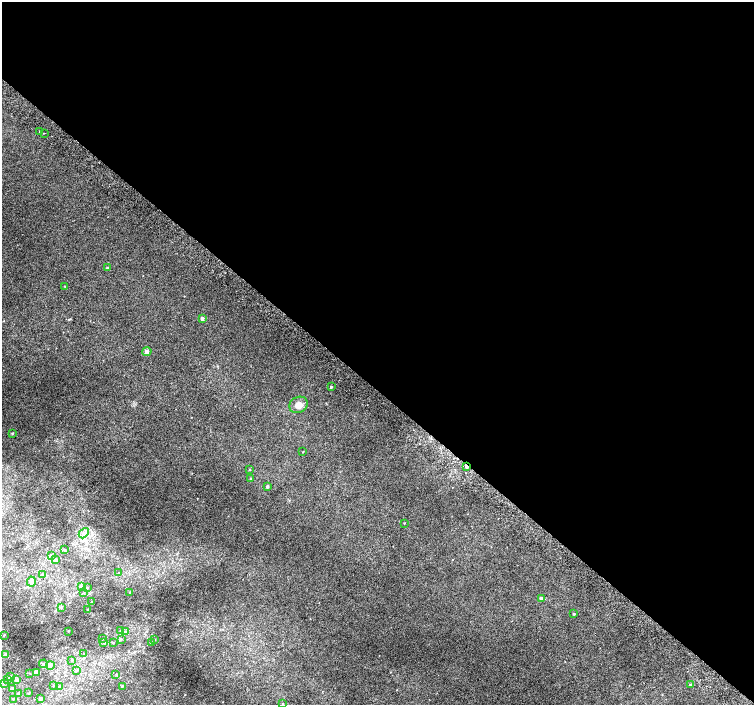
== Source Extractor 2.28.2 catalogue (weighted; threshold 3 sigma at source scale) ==
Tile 3 of 4 x 4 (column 3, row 1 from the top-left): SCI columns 3040-4542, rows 4487-5892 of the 6074 x 6091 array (HDU 1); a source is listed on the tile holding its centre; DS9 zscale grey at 2 x 2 block average (1 PNG px = mean of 2 x 2 image px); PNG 756 x 707 px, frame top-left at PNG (2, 2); each listed source drawn as its Kron ellipse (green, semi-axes under 4 px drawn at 4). Shown black and unused: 55% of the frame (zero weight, under 2 of 3 exposures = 2% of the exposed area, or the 3 px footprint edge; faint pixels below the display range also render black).
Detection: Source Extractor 2.28.2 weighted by HDU 2 'WHT'; one run over the whole footprint, this tile lists its part. Background 0.0071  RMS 0.0071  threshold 0.032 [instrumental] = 3 sigma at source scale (4.5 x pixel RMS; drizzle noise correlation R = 1.50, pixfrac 1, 0.0396/0.0396 arcsec/px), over >= 5 px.
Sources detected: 69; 2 cosmic-ray / hot-pixel residue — neither listed nor drawn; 3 inside a brighter listed object's ellipse — not listed separately; the other 64 listed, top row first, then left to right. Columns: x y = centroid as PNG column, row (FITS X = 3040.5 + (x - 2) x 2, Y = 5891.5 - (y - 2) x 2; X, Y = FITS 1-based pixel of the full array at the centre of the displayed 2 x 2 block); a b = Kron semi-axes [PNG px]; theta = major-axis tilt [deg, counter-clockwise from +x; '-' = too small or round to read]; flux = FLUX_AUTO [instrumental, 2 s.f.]
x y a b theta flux
40 131 2 2 - 2.9
44 133 2 2 - 0.65
107 268 2 2 - 2.3
64 286 2 2 - 0.67
202 318 2 2 - 7.2
147 351 4 4 - 4.9
331 387 2 2 - 2.4
298 405 9 8 - 12
12 433 3 2 - 1.3
303 452 2 2 - 0.81
466 466 3 2 - 4.5
250 469 2 2 - 0.99
250 478 2 2 - 1.4
267 486 3 2 - 3.6
404 523 2 2 - 1.1
84 533 6 4 48 4.9
64 550 3 2 - 1.8
51 555 2 2 - 0.97
55 560 3 3 - 4.1
119 573 3 2 - 1.2
43 575 3 3 - 1.5
31 581 5 4 - 7.1
81 587 3 3 - 3.2
87 587 3 2 - 0.95
130 592 2 2 - 1.1
84 593 2 2 - 0.74
541 598 3 2 - 12
92 602 2 2 - 1.8
61 607 3 3 - 1.7
87 609 2 2 - 0.6
574 614 2 2 - 1.9
68 631 2 2 - 0.67
120 631 3 2 - 1.1
125 632 3 3 - 1.7
4 635 3 2 - 1.2
102 639 2 2 - 0.75
121 639 3 2 - 1.2
155 639 2 2 - 1.2
151 642 3 2 - 1.2
104 643 3 3 - 1.8
113 643 3 2 - 0.93
5 654 3 2 - 2.2
84 654 2 2 - 1.4
72 660 3 2 - 1.6
44 664 4 3 - 2.9
50 665 4 4 - 4.4
76 671 3 3 - 1.7
37 672 3 3 - 16
30 673 2 2 - 0.56
116 674 3 2 - 0.81
10 677 3 3 - 1.4
7 679 3 2 - 2.3
16 680 3 3 - 3.2
4 683 3 3 - 1
691 685 2 2 - 6.7
53 686 2 2 - 0.93
59 686 3 3 - 1.4
122 686 3 2 - 1.2
13 688 3 3 - 2.2
18 693 3 3 - 1.4
29 693 2 2 - 1.3
13 699 3 3 - 1.3
40 699 2 2 - 7.4
283 704 2 2 - 0.7
Overlapping masked pixels (flux is a lower limit): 1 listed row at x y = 466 466
Diffuse or blended objects may show on this block-average render without a row.